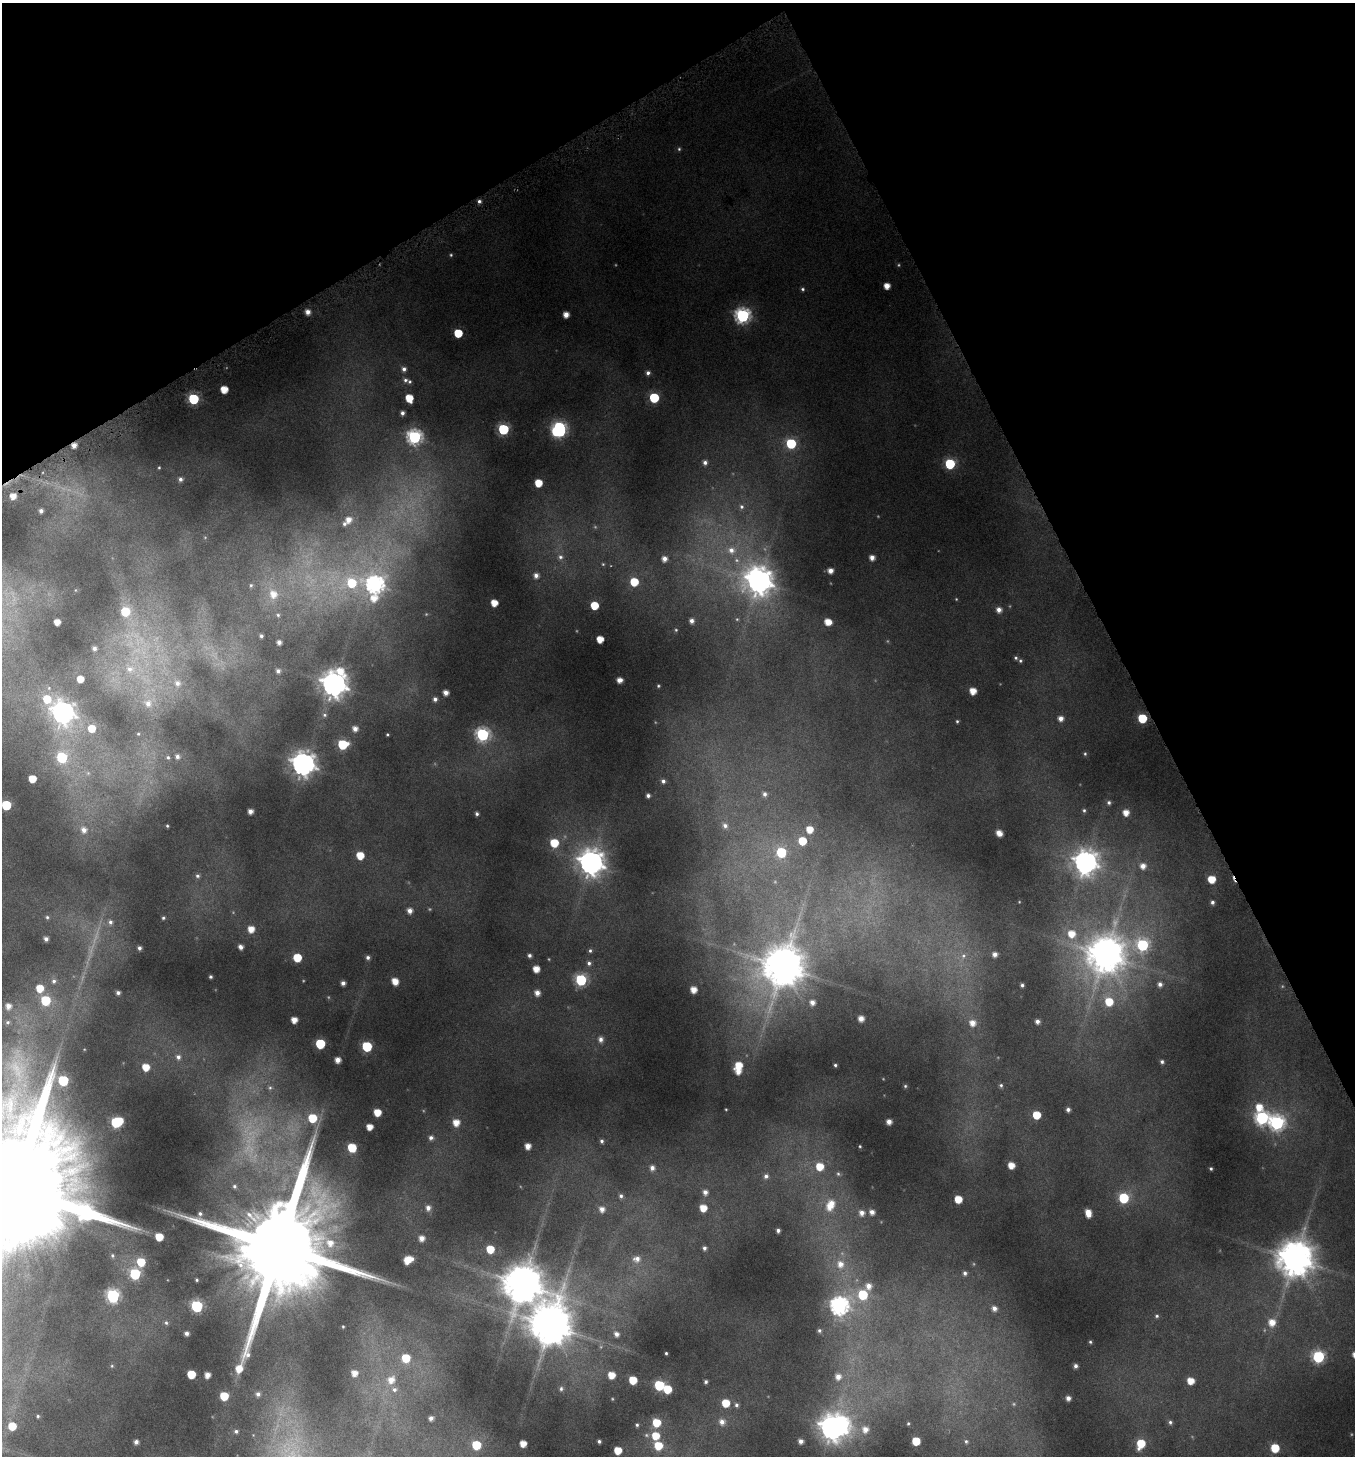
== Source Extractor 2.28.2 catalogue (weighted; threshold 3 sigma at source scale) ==
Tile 3 of 4 x 4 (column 3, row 1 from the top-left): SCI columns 2899-4251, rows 4367-5820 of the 5721 x 5858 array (HDU 1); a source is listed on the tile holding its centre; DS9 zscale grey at full resolution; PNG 1357 x 1458 px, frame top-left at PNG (2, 3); no overlay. Shown black and unused: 26% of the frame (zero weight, under 4 of 8 exposures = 2% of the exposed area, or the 3 px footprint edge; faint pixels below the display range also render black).
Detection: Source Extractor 2.28.2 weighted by HDU 2 'WHT'; one run over the whole footprint, this tile lists its part. Background 0.0959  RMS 0.01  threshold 0.0408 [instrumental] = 3 sigma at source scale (4.09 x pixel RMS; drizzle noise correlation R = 1.36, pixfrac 0.8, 0.0396/0.0396 arcsec/px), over >= 5 px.
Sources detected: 309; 26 too faint to see at this stretch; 2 inside a brighter object's white glare — not listed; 5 inside a brighter listed object's ellipse — not listed separately; the other 276 listed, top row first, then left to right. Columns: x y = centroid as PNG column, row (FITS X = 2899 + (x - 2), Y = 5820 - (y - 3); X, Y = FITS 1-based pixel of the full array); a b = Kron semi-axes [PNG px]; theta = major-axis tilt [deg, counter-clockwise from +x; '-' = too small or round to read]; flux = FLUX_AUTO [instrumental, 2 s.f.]
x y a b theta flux
679 149 5 5 - 1.3
479 201 5 5 - 2.4
451 255 4 4 - 1.1
887 286 5 5 - 9.3
803 289 4 4 - 1.6
308 312 5 4 - 5.9
566 315 5 5 - 7.9
743 316 7 7 - 220
458 333 5 5 - 29
404 369 5 5 - 3.3
648 373 5 5 - 3
405 380 7 5 -18 2.4
224 389 5 5 - 15
409 398 6 5 - 18
654 398 6 6 - 52
193 399 6 6 - 84
402 413 4 4 - 3
503 429 6 6 - 86
560 431 10 6 1 130
414 437 7 7 - 200
791 443 6 6 - 62
74 445 4 4 - 6.2
705 462 5 5 - 3.1
950 464 6 6 - 62
159 468 4 3 - 1
180 479 6 5 - 3.1
538 483 6 5 - 18
13 496 6 5 - 9
741 507 7 7 - 3.2
41 511 4 4 - 3.6
348 520 8 7 - 8.8
731 550 12 10 -7 11
560 557 8 7 - 3.8
872 558 5 4 - 6
664 559 5 5 - 5.8
603 564 5 4 - 1.1
830 571 4 4 - 6
536 575 6 6 - 4.8
759 581 11 10 - 1100
634 582 6 5 - 26
352 583 14 10 9 36
251 585 6 5 - 1.7
375 585 8 8 - 330
273 594 12 10 -71 14
374 598 11 10 - 14
494 603 5 5 - 13
594 605 5 5 - 24
999 610 5 5 - 5.4
125 611 8 7 - 32
278 615 7 5 -17 1.9
692 621 5 5 - 3.9
57 622 5 4 - 8.3
828 622 6 5 - 12
676 630 4 4 - 0.95
261 636 4 3 - 2.2
600 639 5 5 - 14
279 642 4 4 - 3.9
94 648 4 4 - 2.9
1016 658 5 5 - 1.5
1020 661 5 5 - 1.5
130 669 14 11 4 12
278 671 5 5 - 3.3
80 679 5 5 - 11
620 680 5 4 - 6.4
177 683 9 8 - 5.6
334 684 10 9 - 1000
658 686 4 4 - 1.1
973 691 5 5 - 12
446 693 5 4 - 5.8
47 699 10 8 -48 21
435 699 4 4 - 3.1
148 703 10 9 - 7.8
63 712 9 9 - 580
324 715 7 6 - 2.2
1061 718 6 5 - 6
1142 718 6 6 - 41
957 721 4 3 - 1.1
92 728 7 6 - 15
355 729 6 6 - 5.7
138 734 4 3 - 0.89
387 734 3 3 - 1
482 735 7 7 - 160
343 744 6 6 - 52
1085 754 5 4 - 1.4
177 756 6 6 - 3.4
62 757 6 6 - 70
168 757 6 5 - 1.7
303 764 8 8 - 800
32 779 5 5 - 16
663 781 5 5 - 2.9
765 794 6 6 - 3
648 795 4 4 - 2.7
1109 802 6 5 - 2.3
6 805 6 5 - 46
1084 810 5 4 - 1.5
250 811 4 4 - 5.5
1126 812 6 6 - 9.7
477 814 4 3 - 1.9
167 826 3 3 - 1
725 826 8 7 - 4.2
809 829 6 6 - 13
84 830 7 7 - 5.6
999 833 6 5 - 8.6
802 841 6 6 - 27
554 843 7 6 - 25
781 852 6 6 - 54
360 855 6 5 - 17
1085 862 9 9 - 780
591 863 9 9 - 960
1143 866 7 6 - 7.4
197 876 6 6 - 2.2
1212 879 6 5 - 17
1212 902 5 5 - 2.8
410 911 6 5 - 5.4
47 917 5 5 - 1.5
163 918 4 4 - 1.4
110 922 7 6 - 3.3
251 929 6 5 - 11
1071 934 9 8 - 15
46 939 4 4 - 3.4
1142 945 7 7 - 94
240 947 5 4 - 4
139 948 4 4 - 2.5
590 951 5 4 - 1.8
995 954 4 4 - 4.3
529 955 4 4 - 2.4
1105 955 13 12 - 2100
963 956 8 7 - 4.3
368 957 5 5 - 2.7
297 958 6 6 - 26
589 963 6 6 - 2.6
783 966 13 12 - 3000
536 969 5 5 - 11
210 977 3 3 - 1.4
581 980 6 6 - 95
54 981 7 7 - 3.1
395 981 6 5 - 12
343 983 4 4 - 3.7
1160 984 5 5 - 3.5
1022 985 4 3 - 1.9
40 988 7 7 - 16
693 990 5 5 - 10
118 993 4 4 - 2.7
537 993 5 5 - 6.4
46 1000 6 6 - 48
812 1002 6 5 - 5.5
1109 1002 8 7 - 21
8 1006 7 6 - 6.6
861 1018 5 5 - 7
294 1020 5 5 - 9.4
1037 1021 4 4 - 4
8 1022 7 6 - 2.5
972 1023 7 7 - 8.5
601 1039 6 6 - 4.1
320 1044 6 6 - 49
367 1046 6 6 - 57
178 1057 7 7 - 4.1
338 1060 5 5 - 7
1162 1062 4 4 - 2.2
739 1065 7 6 - 16
835 1065 4 4 - 1.7
146 1067 6 6 - 15
63 1081 6 6 - 67
1001 1085 5 5 - 1.7
905 1086 4 4 - 1.1
270 1088 7 6 - 2.5
1259 1107 8 8 - 13
1068 1110 4 4 - 3.2
377 1112 5 5 - 16
1036 1115 5 5 - 24
312 1118 7 7 - 28
1262 1118 7 7 - 170
117 1122 8 6 24 73
456 1122 7 6 - 12
889 1122 5 4 - 6.1
1277 1123 7 7 - 200
369 1127 5 5 - 9.8
431 1138 6 6 - 3.4
602 1141 5 4 - 2.1
528 1146 5 5 - 7.8
860 1146 3 3 - 0.88
352 1148 6 6 - 30
1011 1165 5 5 - 12
820 1166 7 7 - 17
652 1168 6 5 - 4.2
1211 1169 3 3 - 1.2
766 1176 6 6 - 3
234 1186 5 5 - 1.9
15 1189 55 30 -66 54000
705 1192 6 5 - 4.4
621 1196 5 5 - 2.3
1123 1198 6 6 - 59
958 1199 5 5 - 19
829 1206 11 9 -60 13
428 1208 7 6 - 5.1
703 1208 6 5 - 14
602 1209 6 6 - 6.1
872 1212 5 5 - 5.2
862 1213 7 6 - 5.8
1088 1213 7 5 -78 11
200 1214 5 5 - 2.1
778 1230 4 4 - 2.6
159 1237 6 5 - 19
422 1238 6 6 - 6.7
279 1247 35 23 -73 29000
704 1248 5 4 - 2.8
490 1249 6 6 - 19
112 1255 6 6 - 2.1
1295 1258 11 11 - 2500
637 1259 11 9 9 8
408 1260 8 6 31 18
141 1262 7 7 - 23
840 1264 10 9 - 10
965 1273 6 6 - 3
135 1274 6 6 - 93
197 1280 4 3 - 1.2
522 1284 12 12 - 3000
868 1286 7 6 - 6.8
863 1295 7 6 - 41
113 1296 7 7 - 160
197 1306 6 6 - 120
839 1306 8 8 - 350
994 1308 7 7 - 5.6
1157 1316 5 5 - 1.6
1272 1322 8 8 - 12
166 1323 7 5 -56 2.1
551 1325 14 12 86 3500
819 1330 4 4 - 1.7
186 1333 4 4 - 3.6
616 1334 6 5 - 4.6
1090 1342 4 3 - 1.2
666 1353 3 3 - 1.2
1318 1357 6 6 - 110
406 1358 8 7 - 25
112 1366 6 5 - 1.3
1075 1366 4 4 - 2.9
354 1373 5 5 - 7.5
191 1374 6 5 - 25
207 1375 5 4 - 6.9
611 1375 5 5 - 13
838 1377 7 6 - 6.6
391 1380 12 10 51 13
633 1380 6 5 - 23
1191 1381 5 5 - 13
706 1382 4 4 - 2
659 1385 6 6 - 57
561 1389 6 5 - 2
667 1389 6 6 - 26
258 1394 6 6 - 3.8
224 1396 6 6 - 26
1068 1398 4 4 - 4.7
726 1403 6 6 - 23
736 1405 6 5 - 2.6
38 1416 4 4 - 1.3
431 1418 5 5 - 4.4
722 1422 8 8 - 6.4
1170 1422 6 6 - 2.3
656 1423 6 6 - 24
908 1423 3 3 - 0.95
637 1425 5 4 - 1.6
12 1426 6 6 - 19
832 1428 10 8 -71 900
865 1429 8 8 - 8.7
236 1431 5 4 - 2.1
655 1436 7 7 - 19
599 1441 4 3 - 2.2
801 1441 5 5 - 5
916 1441 5 5 - 22
966 1441 7 6 - 2.7
136 1442 4 4 - 3.8
523 1444 5 5 - 12
1141 1444 8 6 69 26
476 1445 7 7 - 32
658 1446 6 6 - 25
1275 1448 6 5 - 29
618 1450 5 5 - 19
Overlapping masked pixels (flux is a lower limit): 1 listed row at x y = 74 445
Isophote crosses this tile's border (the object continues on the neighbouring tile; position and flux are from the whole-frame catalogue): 1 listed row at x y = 15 1189